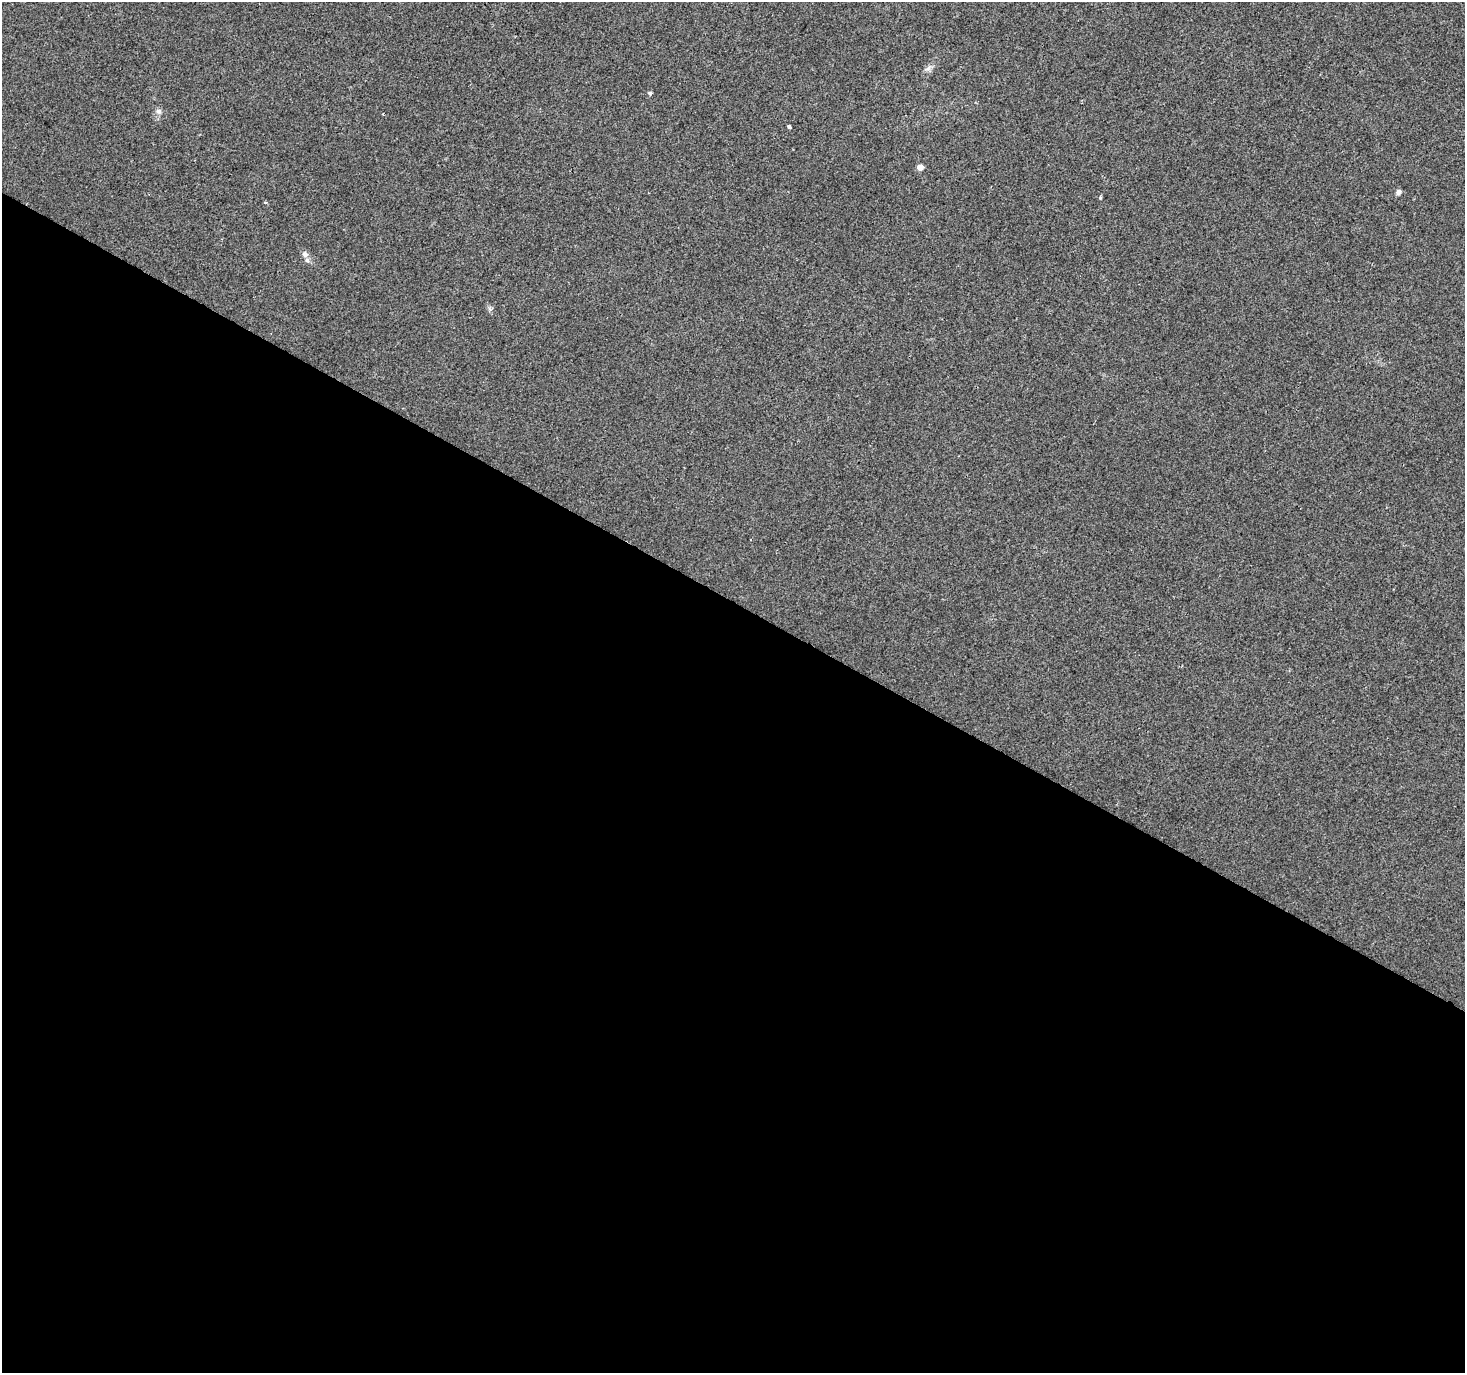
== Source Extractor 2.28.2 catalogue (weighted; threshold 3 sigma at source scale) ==
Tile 14 of 4 x 4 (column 2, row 4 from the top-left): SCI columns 1470-2932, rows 259-1629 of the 5859 x 5934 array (HDU 1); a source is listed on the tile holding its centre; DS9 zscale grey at full resolution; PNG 1467 x 1375 px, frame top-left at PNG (2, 2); no overlay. Shown black and unused: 56% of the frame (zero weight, under 2 of 3 exposures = <1% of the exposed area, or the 3 px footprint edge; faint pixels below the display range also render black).
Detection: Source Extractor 2.28.2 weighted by HDU 2 'WHT'; one run over the whole footprint, this tile lists its part. Background 0.00727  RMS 0.0046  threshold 0.0209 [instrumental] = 3 sigma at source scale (4.5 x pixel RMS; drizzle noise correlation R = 1.50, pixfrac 1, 0.0396/0.0396 arcsec/px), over >= 5 px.
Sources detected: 10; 1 inside a brighter listed object's ellipse — not listed separately; the other 9 listed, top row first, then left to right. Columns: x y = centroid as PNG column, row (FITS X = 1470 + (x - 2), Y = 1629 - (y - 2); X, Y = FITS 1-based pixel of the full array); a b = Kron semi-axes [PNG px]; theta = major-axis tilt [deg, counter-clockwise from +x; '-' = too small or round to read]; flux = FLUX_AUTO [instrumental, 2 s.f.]
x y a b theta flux
928 68 10 6 24 1.7
650 93 5 4 - 0.71
158 111 8 7 - 1.4
789 126 4 3 - 0.86
920 167 5 4 - 5.4
1398 192 6 5 - 1.8
1100 198 5 4 - 0.52
266 202 5 3 - 0.52
305 254 8 7 - 1.6